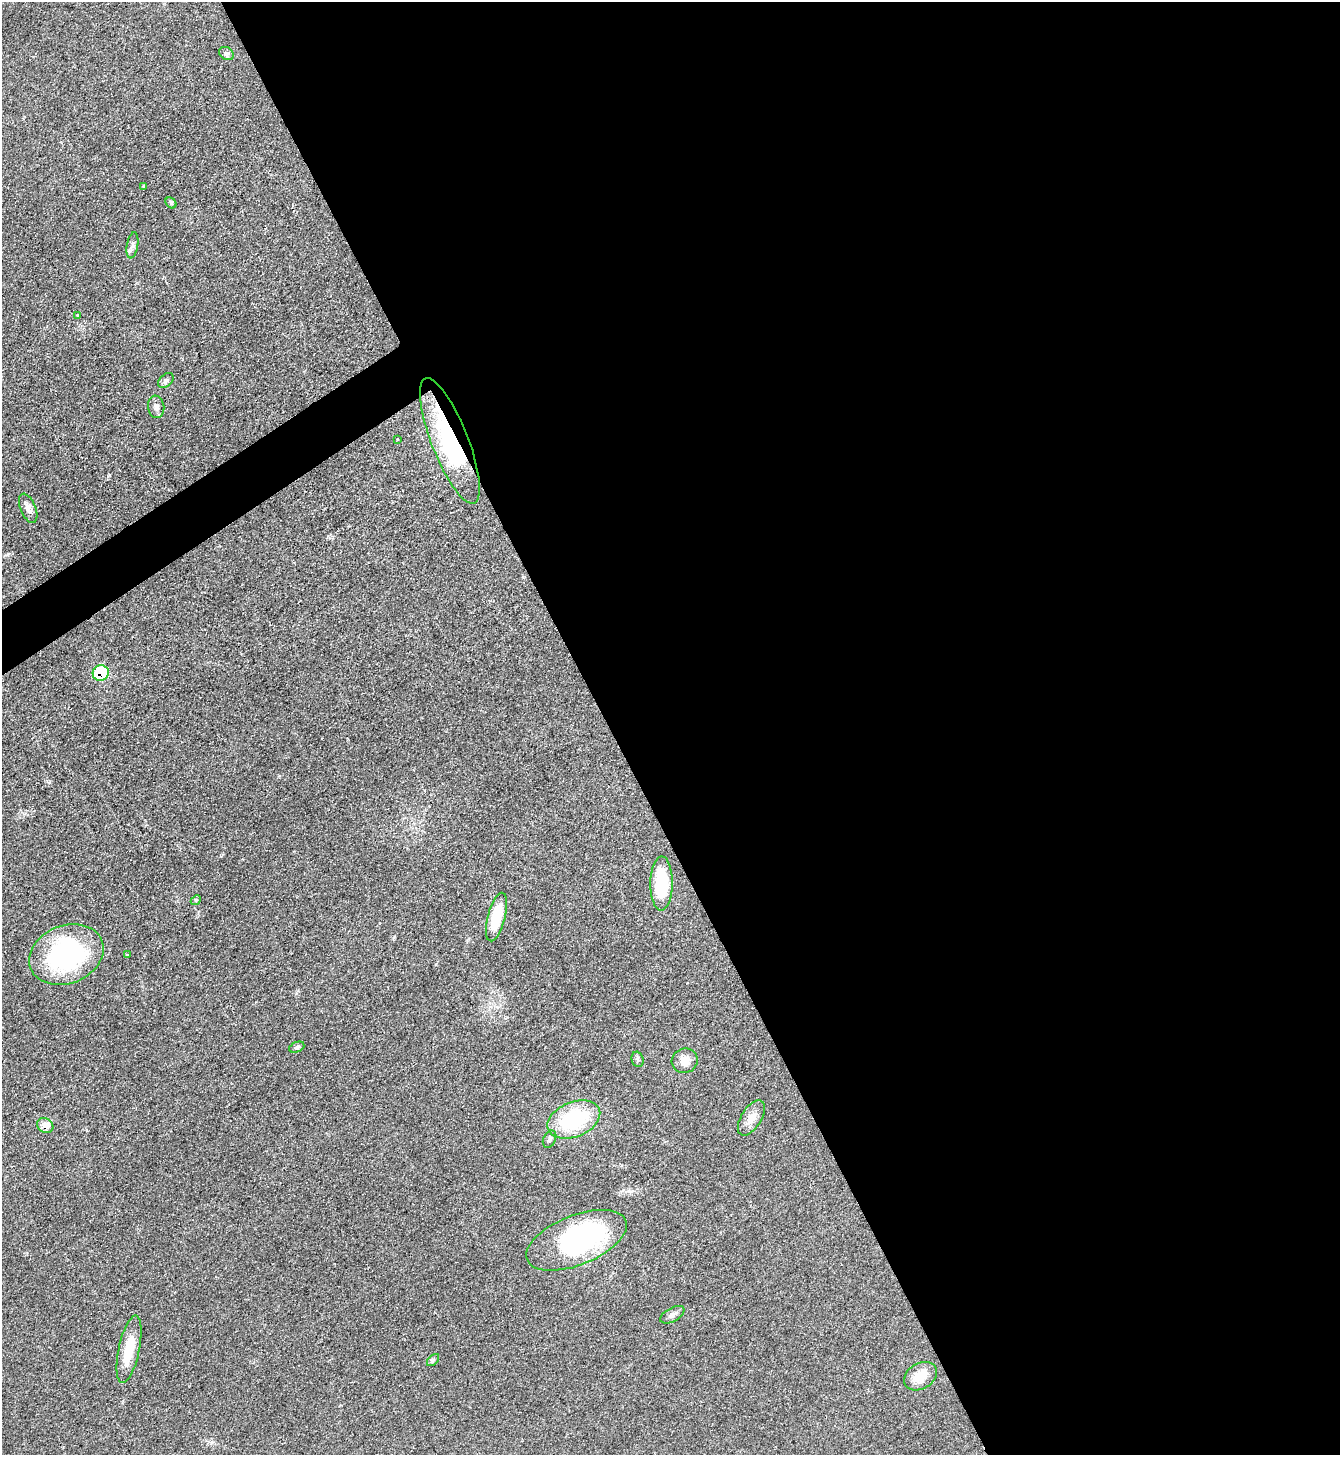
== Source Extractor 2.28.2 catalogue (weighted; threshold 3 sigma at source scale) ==
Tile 8 of 4 x 4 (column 4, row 2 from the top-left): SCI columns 4171-5508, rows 2905-4357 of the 5801 x 5809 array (HDU 1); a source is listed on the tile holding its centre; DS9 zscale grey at full resolution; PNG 1342 x 1457 px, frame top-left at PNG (2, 2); each listed source drawn as its Kron ellipse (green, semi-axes under 4 px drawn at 4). Shown black and unused: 56% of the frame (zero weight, under 2 of 3 exposures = <1% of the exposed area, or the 3 px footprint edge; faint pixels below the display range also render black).
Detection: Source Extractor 2.28.2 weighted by HDU 2 'WHT'; one run over the whole footprint, this tile lists its part. Background 0.0505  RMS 0.0069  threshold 0.0312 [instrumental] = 3 sigma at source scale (4.5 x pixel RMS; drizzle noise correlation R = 1.50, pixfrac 1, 0.05/0.05 arcsec/px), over >= 5 px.
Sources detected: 29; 1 inside a brighter object's white glare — neither listed nor drawn; the other 28 listed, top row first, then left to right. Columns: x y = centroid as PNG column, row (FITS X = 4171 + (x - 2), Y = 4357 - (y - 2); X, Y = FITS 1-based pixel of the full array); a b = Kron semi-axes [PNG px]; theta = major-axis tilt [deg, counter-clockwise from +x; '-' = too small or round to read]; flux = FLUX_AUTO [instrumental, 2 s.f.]
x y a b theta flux
226 53 8 6 -34 1.8
144 186 3 3 - 0.87
171 203 6 4 -45 1.2
132 245 13 5 80 2.5
77 316 3 3 - 0.65
166 380 9 6 43 2.1
156 407 11 8 -82 3.2
397 439 3 3 - 1.3
450 441 67 18 -68 78
28 508 15 7 -67 4.2
101 673 8 8 - 27
661 883 27 11 90 35
196 900 5 4 - 0.93
496 917 25 8 75 21
66 954 38 29 22 98
127 955 3 3 - 1.1
297 1047 8 5 22 1.3
638 1059 8 6 -74 1.6
685 1061 13 12 - 6.8
751 1118 20 10 58 6.6
574 1120 27 17 22 54
45 1125 8 7 - 7.7
550 1139 9 6 63 1.9
577 1240 53 25 22 110
672 1315 13 6 29 2.7
129 1349 34 10 78 19
433 1360 7 4 45 1.1
920 1376 17 13 31 11
Overlapping masked pixels (flux is a lower limit): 3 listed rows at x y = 450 441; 101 673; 45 1125
Unlisted compact peaks at least as high as the median listed source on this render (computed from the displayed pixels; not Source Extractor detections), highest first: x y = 109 475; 394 937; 279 776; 221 856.